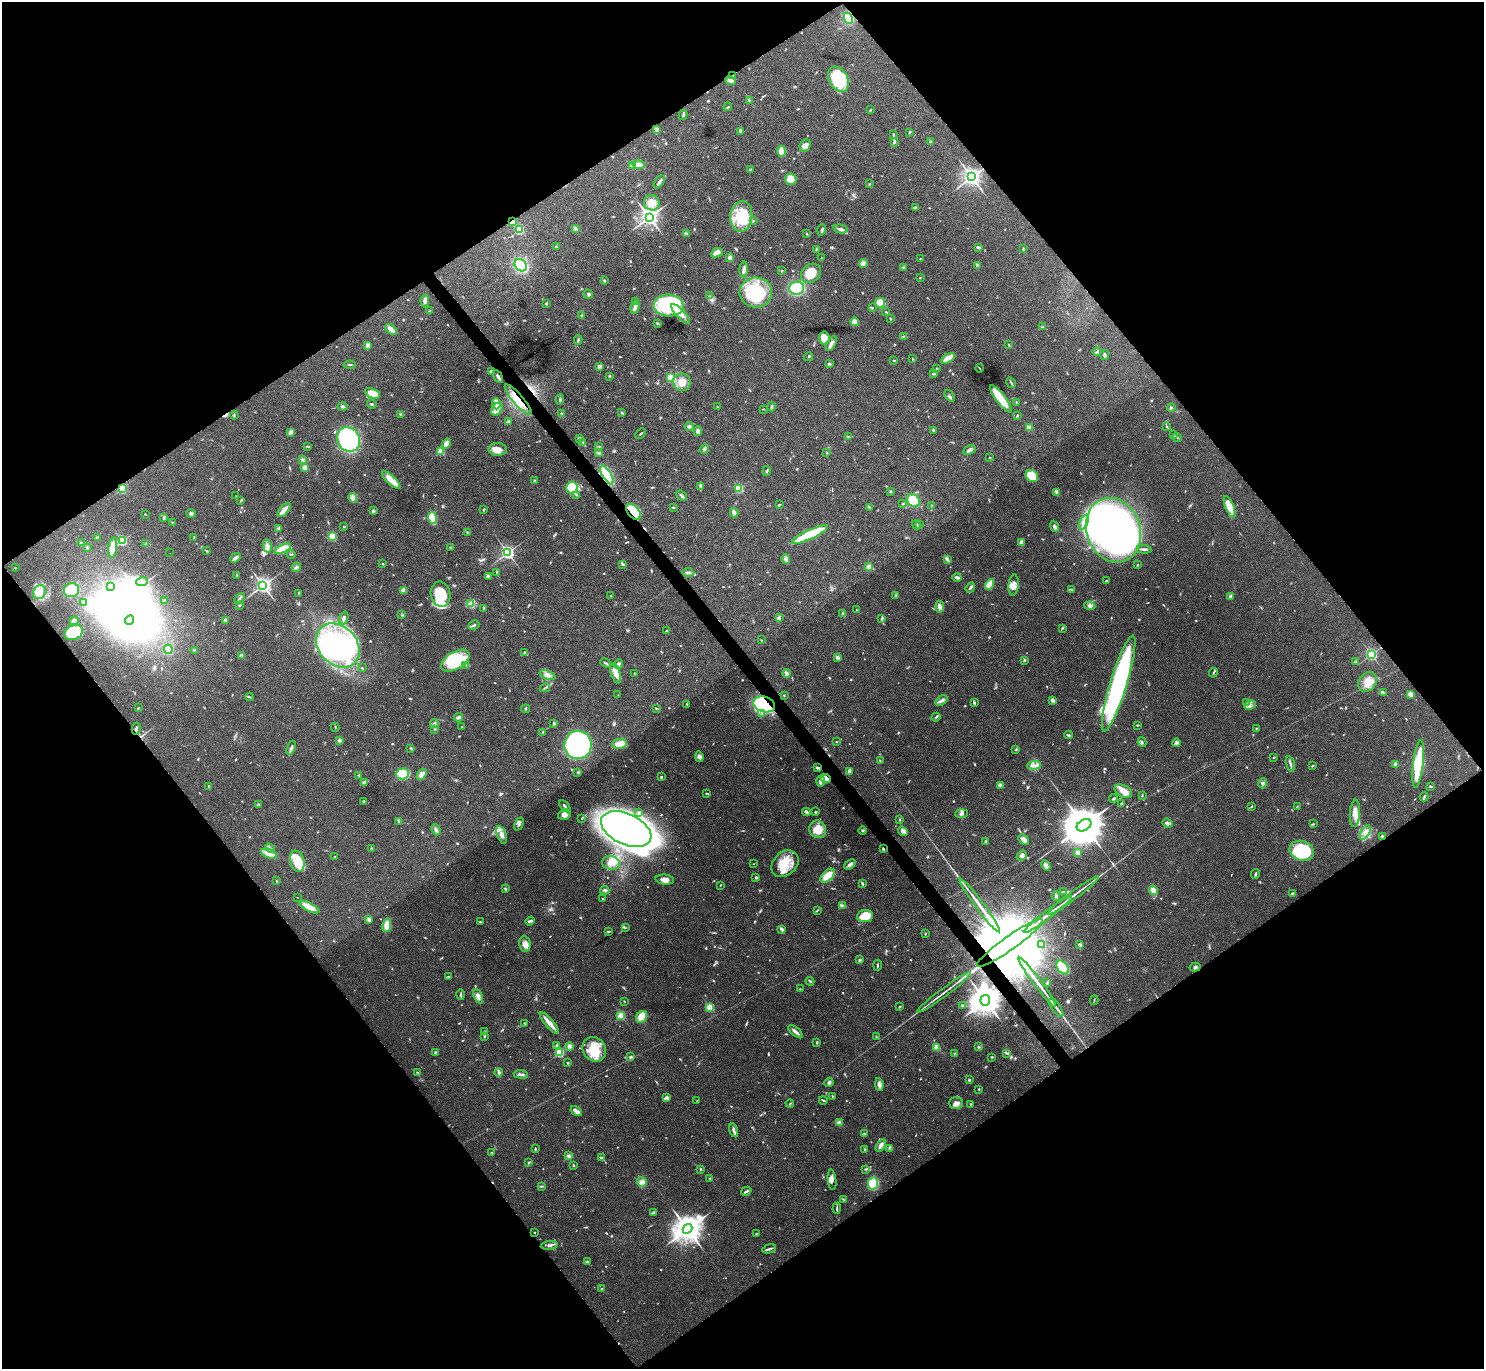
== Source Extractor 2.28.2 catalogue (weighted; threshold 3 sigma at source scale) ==
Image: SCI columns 12-5936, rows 179-5645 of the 5947 x 5942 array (HDU 1 of 3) = the unmasked area's bounding box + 8 px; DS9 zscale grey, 4 x 4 block average (1 PNG px = mean of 4 x 4 image px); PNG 1486 x 1371 px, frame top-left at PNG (2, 2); each listed source drawn as its Kron ellipse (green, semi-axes under 4 px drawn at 4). Shown black and unused: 50% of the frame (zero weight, under 4 of 8 exposures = <1% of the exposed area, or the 3 px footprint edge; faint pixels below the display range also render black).
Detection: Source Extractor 2.28.2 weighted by HDU 2 'WHT'. Background 0.0651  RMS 0.005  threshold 0.0203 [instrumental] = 3 sigma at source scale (4.09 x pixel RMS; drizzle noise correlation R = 1.36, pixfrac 0.8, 0.05/0.05 arcsec/px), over >= 5 px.
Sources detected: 1003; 17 too faint to see at this stretch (4 x 4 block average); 9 inside a brighter object's white glare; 11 cosmic-ray / hot-pixel residue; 1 long thin detection or spike segment (spike, bleed or trail) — neither listed nor drawn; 19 coinciding with a brighter row at this scale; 61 inside a brighter listed object's ellipse — not listed separately; of the other 885, all 500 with FLUX_AUTO >= 1.89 (the completeness limit of this list) listed and drawn (385 fainter detections not listed), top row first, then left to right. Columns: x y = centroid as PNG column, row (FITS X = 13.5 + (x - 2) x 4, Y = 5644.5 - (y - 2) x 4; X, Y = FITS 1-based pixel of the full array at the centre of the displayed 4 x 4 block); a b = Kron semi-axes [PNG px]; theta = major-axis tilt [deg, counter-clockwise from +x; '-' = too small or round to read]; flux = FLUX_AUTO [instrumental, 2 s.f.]
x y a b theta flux
848 18 6 4 -64 69
733 76 3 2 - 2.9
838 79 13 9 -59 180
730 80 5 2 - 5.9
750 100 2 2 - 2.6
728 107 4 2 - 3.2
870 110 3 2 - 2.6
683 115 5 2 - 4
656 129 3 3 - 5.2
740 131 3 2 - 2.7
910 132 4 2 - 3.5
894 135 3 2 - 3
930 141 3 2 - 2.1
894 142 3 2 - 4.3
805 145 6 5 - 19
782 151 5 4 - 42
638 164 6 4 -10 18
632 165 3 3 - 13
750 170 3 2 - 4.3
972 177 3 3 - 1900
791 179 5 5 - 51
659 182 8 2 54 8.7
869 184 2 2 - 4
652 203 8 7 - 36
915 208 4 3 - 5.3
741 216 15 11 82 110
649 217 3 3 - 2000
512 221 4 2 - 6
753 221 3 2 - 2.7
519 229 2 2 - 250
575 229 2 2 - 36
841 229 7 3 -13 11
822 230 6 2 71 5.6
686 234 3 2 - 3.9
807 234 3 2 - 2.6
556 247 2 2 - 15
978 247 2 2 - 8.6
816 249 3 2 - 2.7
1023 249 4 2 - 3.2
717 253 6 4 25 21
730 258 4 3 - 12
822 258 2 2 - 1.9
920 259 2 2 - 3.2
863 263 4 4 - 14
521 265 7 5 -47 190
977 265 2 2 - 6.6
904 268 4 3 - 3.9
744 270 8 3 86 14
782 271 3 2 - 2.3
811 273 10 8 39 68
920 278 2 2 - 2
604 281 2 2 - 2.4
797 288 7 6 - 170
756 292 16 15 - 180
588 294 5 3 - 6
709 296 3 2 - 2.1
425 300 6 3 80 15
635 302 3 3 - 3.2
546 303 3 2 - 3.5
880 303 5 5 - 59
669 306 15 11 -4 250
635 307 6 3 73 16
872 308 3 2 - 2.2
429 311 2 2 - 2.9
886 312 3 2 - 4.5
680 314 13 3 -46 21
582 316 3 2 - 3.5
891 319 2 2 - 4
855 322 4 4 - 24
657 323 3 2 - 3.4
1042 327 2 2 - 5.1
391 330 7 3 -42 24
903 337 3 2 - 2.5
824 338 6 5 - 32
578 340 5 2 - 4.1
831 344 8 3 59 16
1009 345 2 2 - 2
367 346 4 2 - 23
1097 351 4 2 - 4
1105 355 5 3 - 6.7
808 357 4 2 - 2.9
948 358 7 3 29 35
913 359 2 2 - 3.2
894 361 3 2 - 3.5
829 364 3 2 - 6.6
350 365 6 2 -4 3.7
599 366 3 2 - 8.1
936 368 3 2 - 1.9
979 368 4 2 - 2.1
491 371 3 2 - 8.1
934 374 3 2 - 2.9
498 376 7 3 -60 12
609 376 3 2 - 2.7
671 378 2 2 - 310
682 382 9 8 - 36
1011 383 6 2 -58 3.3
372 393 8 5 -24 39
950 396 6 2 -50 2.9
560 399 5 2 - 3.6
1001 399 17 5 -52 71
518 400 19 5 -49 49
1016 402 2 2 - 6.2
372 404 5 2 - 3.9
496 404 5 4 - 45
343 407 5 3 - 6.8
717 407 2 2 - 2.1
771 407 4 2 - 6.9
1171 408 4 2 - 3.2
497 409 7 5 55 25
763 409 3 2 - 1.9
622 413 3 2 - 2.7
401 414 3 3 - 4.3
561 414 3 3 - 2.5
234 415 4 2 - 2.3
1017 416 3 2 - 4.3
509 421 2 2 - 9.7
689 427 4 3 - 6.7
1167 427 3 2 - 2.6
1029 428 2 2 - 110
933 430 3 2 - 5.4
698 431 5 4 - 10
291 432 4 3 - 15
641 433 6 2 45 3
1174 434 2 2 - 1.9
848 437 2 2 - 6.3
1177 437 5 2 - 2.6
579 438 2 2 - 17
349 439 13 11 -59 360
583 443 3 3 - 3.3
446 444 5 4 - 28
307 446 3 2 - 3.2
598 447 3 2 - 3.2
498 449 9 6 -1 25
704 449 5 2 - 4.1
969 450 7 2 26 11
441 451 2 2 - 150
599 453 4 3 - 5.2
827 453 2 2 - 2.6
990 458 2 2 - 5.7
302 460 4 3 - 5.6
304 467 3 3 - 17
767 471 5 2 - 3.9
607 475 10 4 -60 160
1032 476 7 5 -40 93
391 480 12 4 -43 47
535 481 3 2 - 5
701 486 3 3 - 3.9
122 488 2 2 - 300
572 488 6 6 - 94
739 488 2 2 - 240
891 491 3 2 - 3.6
1056 492 4 3 - 9.8
577 495 3 2 - 2.2
236 496 2 2 - 2
681 496 6 3 -43 5.6
353 498 5 3 - 23
913 500 7 5 -43 62
241 501 3 2 - 2.4
903 504 2 2 - 3.8
779 505 3 2 - 2.7
931 506 3 2 - 2
673 507 4 2 - 2.5
869 507 4 2 - 5.6
1230 507 11 4 -68 40
284 510 9 3 48 23
483 510 3 2 - 2.2
373 511 4 3 - 4.9
633 512 9 5 -48 150
191 513 5 3 - 8.1
734 513 4 3 - 16
145 514 2 2 - 2.8
164 517 4 3 - 4.4
432 518 6 3 -73 110
172 522 3 2 - 2.1
1084 522 8 4 63 15
917 525 5 2 - 3.3
919 525 2 2 - 6.2
1054 526 6 2 -68 12
344 527 2 2 - 2.5
278 528 3 3 - 5.7
1113 530 33 27 -70 1000
467 532 2 2 - 2.3
810 534 20 4 25 180
332 536 2 2 - 250
97 537 3 2 - 5.1
194 537 2 2 - 2.6
122 541 2 2 - 310
1021 542 3 2 - 13
82 543 3 2 - 3
146 544 3 3 - 2.8
267 546 7 3 -76 7.7
87 547 3 2 - 3.3
451 547 3 2 - 2
113 548 10 3 84 40
283 549 9 4 25 39
1144 549 7 2 -6 6.6
207 551 4 2 - 2.8
170 553 2 2 - 2.8
508 553 2 2 - 870
291 554 4 2 - 2.3
235 558 6 2 42 17
786 559 5 4 - 11
947 560 4 3 - 5.8
382 564 2 2 - 5.8
623 564 4 2 - 6.5
1138 565 2 2 - 2.3
296 567 5 2 - 4
869 567 4 3 - 33
15 568 2 2 - 2.2
497 572 3 2 - 2.7
688 573 6 2 -2 8.1
237 575 3 2 - 3
488 576 2 2 - 17
957 577 4 3 - 6.1
1107 581 3 2 - 3.9
142 582 6 3 20 9.1
989 584 5 3 - 56
263 585 2 2 - 1300
1014 585 10 5 84 19
110 586 3 3 - 11
970 587 5 2 - 7.4
1072 589 4 2 - 2.4
71 590 7 7 - 81
403 590 4 3 - 14
40 592 7 6 - 21
299 593 3 2 - 2.8
441 594 13 10 -79 98
896 595 4 2 - 2.9
611 596 2 2 - 4.1
1231 596 3 2 - 8.8
240 598 6 2 47 3.7
165 601 3 2 - 4.7
84 602 3 3 - 13
471 603 2 2 - 2.6
239 605 3 2 - 3.5
1090 606 5 3 - 9.2
940 607 6 3 -83 13
484 608 3 2 - 3.3
857 610 2 2 - 2
843 613 4 3 - 6.2
402 615 2 2 - 2.1
779 617 4 3 - 4.4
344 618 7 3 71 7.8
882 618 3 2 - 5
130 620 5 4 - 4100
225 620 3 3 - 8.4
74 621 4 3 - 16
474 625 6 2 28 5.4
1062 628 3 2 - 2.8
666 631 3 2 - 2.3
74 632 9 7 25 130
761 640 2 2 - 2
338 645 24 19 -47 670
168 649 5 4 - 73
194 650 3 2 - 2.7
524 652 2 2 - 2.1
1371 654 2 2 - 530
241 655 4 3 - 5.9
837 657 2 2 - 49
1024 660 4 2 - 2.9
455 661 16 8 32 110
1355 662 3 2 - 3
605 663 6 2 -29 4.2
618 664 5 3 - 10
466 665 2 2 - 2.2
362 668 2 2 - 2.5
616 673 10 4 -73 28
786 673 4 3 - 16
1213 673 5 2 - 3
634 674 2 2 - 2.5
548 675 8 4 -21 13
1368 682 10 8 49 33
1119 683 50 8 73 650
545 688 5 2 - 4.3
1383 693 4 3 - 4.1
618 694 2 2 - 3.7
1410 694 3 3 - 26
784 695 2 2 - 3.6
250 697 4 2 - 2.3
1052 700 3 2 - 11
941 701 7 3 37 8.6
1247 702 3 2 - 3.6
974 703 4 2 - 6.5
764 704 11 7 -17 310
686 705 4 2 - 3
1250 705 6 4 23 13
138 708 3 2 - 2.2
526 709 4 2 - 2.9
657 709 4 2 - 2.3
761 714 2 2 - 2.5
459 717 4 3 - 7.8
936 717 4 2 - 3.3
434 723 4 3 - 5.8
554 723 4 2 - 3.8
1137 725 3 2 - 2.3
335 727 4 2 - 2.3
462 727 2 2 - 2
136 728 6 2 77 6.1
1256 728 2 2 - 2.5
435 730 2 2 - 2.5
543 732 4 2 - 3.7
1069 735 4 2 - 4.4
339 740 3 3 - 6.5
837 742 2 2 - 2.4
1142 742 5 2 - 4.3
1177 743 4 3 - 7.4
620 744 7 5 10 26
578 745 14 13 - 680
291 748 7 3 69 7.9
411 748 3 3 - 3.5
1016 750 3 2 - 2.5
699 757 5 4 - 8.2
1274 757 2 2 - 2.2
880 761 3 2 - 2.7
1290 764 8 2 -74 6.4
1396 764 4 3 - 8.3
1418 764 24 5 83 180
1034 765 7 3 5 10
1312 766 2 2 - 3
817 767 4 2 - 5.6
849 771 3 2 - 13
578 772 3 2 - 3.2
403 774 6 5 - 100
422 774 6 4 52 19
358 775 2 2 - 3.4
661 777 2 2 - 12
826 778 5 3 - 40
820 781 5 3 - 13
364 782 2 2 - 2.1
1263 783 5 3 - 5.9
1000 785 4 3 - 11
209 786 3 2 - 3.4
1430 786 4 2 - 2.5
1123 791 9 6 -28 25
707 793 3 2 - 3
1142 795 2 2 - 1.9
1424 797 4 2 - 4.7
1114 798 4 2 - 3.2
364 801 3 2 - 3.2
1121 804 3 2 - 4.1
258 805 3 2 - 3
565 806 7 2 -51 7.5
1251 806 2 2 - 2.4
1297 806 2 2 - 2.1
639 812 2 2 - 6.6
806 812 4 2 - 9.3
816 812 3 2 - 3.5
961 813 6 3 4 7.4
1355 813 14 5 87 28
564 815 6 5 - 17
582 818 3 2 - 2
900 819 3 2 - 2.3
399 822 4 2 - 3.7
1167 823 5 3 - 5.7
519 824 7 3 64 5
1313 824 4 2 - 2.6
1084 825 8 5 32 18000
626 829 27 15 -25 4300
818 829 9 8 - 47
436 830 6 3 -67 9.4
863 830 4 2 - 3.5
903 831 5 4 - 12
1365 832 8 4 60 16
502 835 9 4 -70 17
1382 836 3 2 - 4.8
1024 840 6 3 -45 17
985 841 3 3 - 2.9
270 848 6 2 -45 5.4
371 848 3 2 - 2.7
883 849 3 2 - 4.7
1302 851 12 9 -19 200
1078 853 2 2 - 59
269 854 8 4 -19 25
1022 856 6 4 39 6.8
334 857 2 2 - 2
297 861 11 7 -77 81
611 863 9 7 -10 29
753 864 2 2 - 3.1
785 864 15 11 44 69
850 864 6 3 38 11
1046 866 5 3 - 16
1255 874 5 2 - 5
827 876 9 5 42 41
756 877 2 2 - 14
665 880 9 5 -6 20
277 881 2 2 - 2.6
862 884 3 2 - 7.1
720 885 2 2 - 2.4
505 889 3 2 - 5.5
605 890 4 3 - 6.1
1153 890 5 4 - 23
1064 892 4 2 - 3
1293 893 4 2 - 3.9
1073 895 32 2 37 22
1056 896 4 2 - 9
297 897 2 2 - 1.9
603 898 2 2 - 2.3
980 905 33 2 -53 48
842 906 4 3 - 4.8
309 907 11 3 -27 42
817 910 3 2 - 2.4
1048 914 30 2 37 47
865 916 8 6 7 75
369 919 2 2 - 62
481 921 3 2 - 2.6
530 921 5 2 - 6.8
387 925 7 4 80 43
625 927 3 2 - 2.3
781 929 3 2 - 11
609 931 3 2 - 3.1
925 933 2 2 - 2.2
1010 943 40 7 35 170000
525 944 8 5 -79 21
1041 944 4 3 - 8.1
1080 945 4 2 - 6.2
860 960 3 3 - 4
878 965 5 2 - 2.7
1063 967 8 5 -53 160
1195 967 5 3 - 5
448 977 4 2 - 3.3
810 981 4 2 - 5.3
1037 982 30 2 -53 45
1047 983 3 2 - 5.8
800 989 3 2 - 2.6
944 992 33 2 37 23
461 994 5 2 - 3.7
478 996 7 4 -68 12
985 1000 5 4 - 6300
1094 1000 5 2 - 3.4
624 1001 2 2 - 1.9
962 1006 3 2 - 4
710 1007 2 2 - 200
900 1007 3 2 - 2.9
1056 1008 11 2 -56 8.9
621 1016 2 2 - 210
642 1017 6 5 - 59
525 1023 2 2 - 4.7
549 1023 14 3 -49 35
485 1032 4 3 - 5.7
795 1032 9 3 -40 13
485 1037 2 2 - 2.2
877 1037 3 2 - 1.9
817 1042 3 2 - 3.3
557 1045 3 2 - 2.4
569 1046 4 3 - 13
936 1047 2 2 - 130
979 1047 3 2 - 3.5
594 1049 13 11 -50 70
435 1052 2 2 - 11
559 1053 2 2 - 280
1007 1053 4 2 - 3.4
954 1054 3 2 - 2.1
630 1057 3 2 - 6.7
992 1057 2 2 - 4.1
568 1063 2 2 - 7.8
417 1072 2 2 - 2.3
498 1072 4 2 - 4.3
521 1074 7 2 -7 8.6
969 1080 3 2 - 3.2
829 1082 4 3 - 7.2
879 1084 6 3 -81 12
979 1089 2 2 - 3.1
832 1096 3 2 - 3.3
667 1098 4 3 - 7.6
697 1100 3 2 - 2
823 1100 4 2 - 2.9
956 1103 7 6 - 15
790 1104 4 2 - 2.9
971 1104 2 2 - 3.7
576 1111 6 3 -32 20
839 1123 2 2 - 66
734 1130 7 2 -75 9.8
864 1133 3 2 - 2.3
881 1146 7 3 57 12
889 1148 2 2 - 2.3
535 1149 2 2 - 2
865 1149 3 2 - 2.5
492 1153 3 2 - 5.8
569 1156 4 3 - 5.4
601 1158 3 2 - 3
529 1162 3 2 - 3.3
574 1165 2 2 - 2.8
701 1169 3 2 - 3.2
866 1169 3 2 - 2.8
710 1179 3 2 - 4.1
832 1180 10 4 -83 14
642 1182 5 5 - 12
873 1183 6 5 - 150
541 1186 4 2 - 3.3
746 1191 5 2 - 6.9
844 1199 3 2 - 2.6
837 1208 6 2 85 4.1
653 1212 2 2 - 3.1
687 1229 5 4 - 5900
534 1233 2 2 - 2.6
756 1234 2 2 - 2.4
549 1245 8 3 6 8.6
769 1249 7 2 19 6.3
587 1262 2 2 - 3.7
601 1289 2 2 - 2.6
Overlapping masked pixels (flux is a lower limit): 15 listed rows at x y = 848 18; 733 76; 512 221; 498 376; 518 400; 607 475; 122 488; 633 512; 764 704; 136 728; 817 767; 826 778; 883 849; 1010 943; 985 1000
Diffuse or blended objects may show on this block-average render without a row.